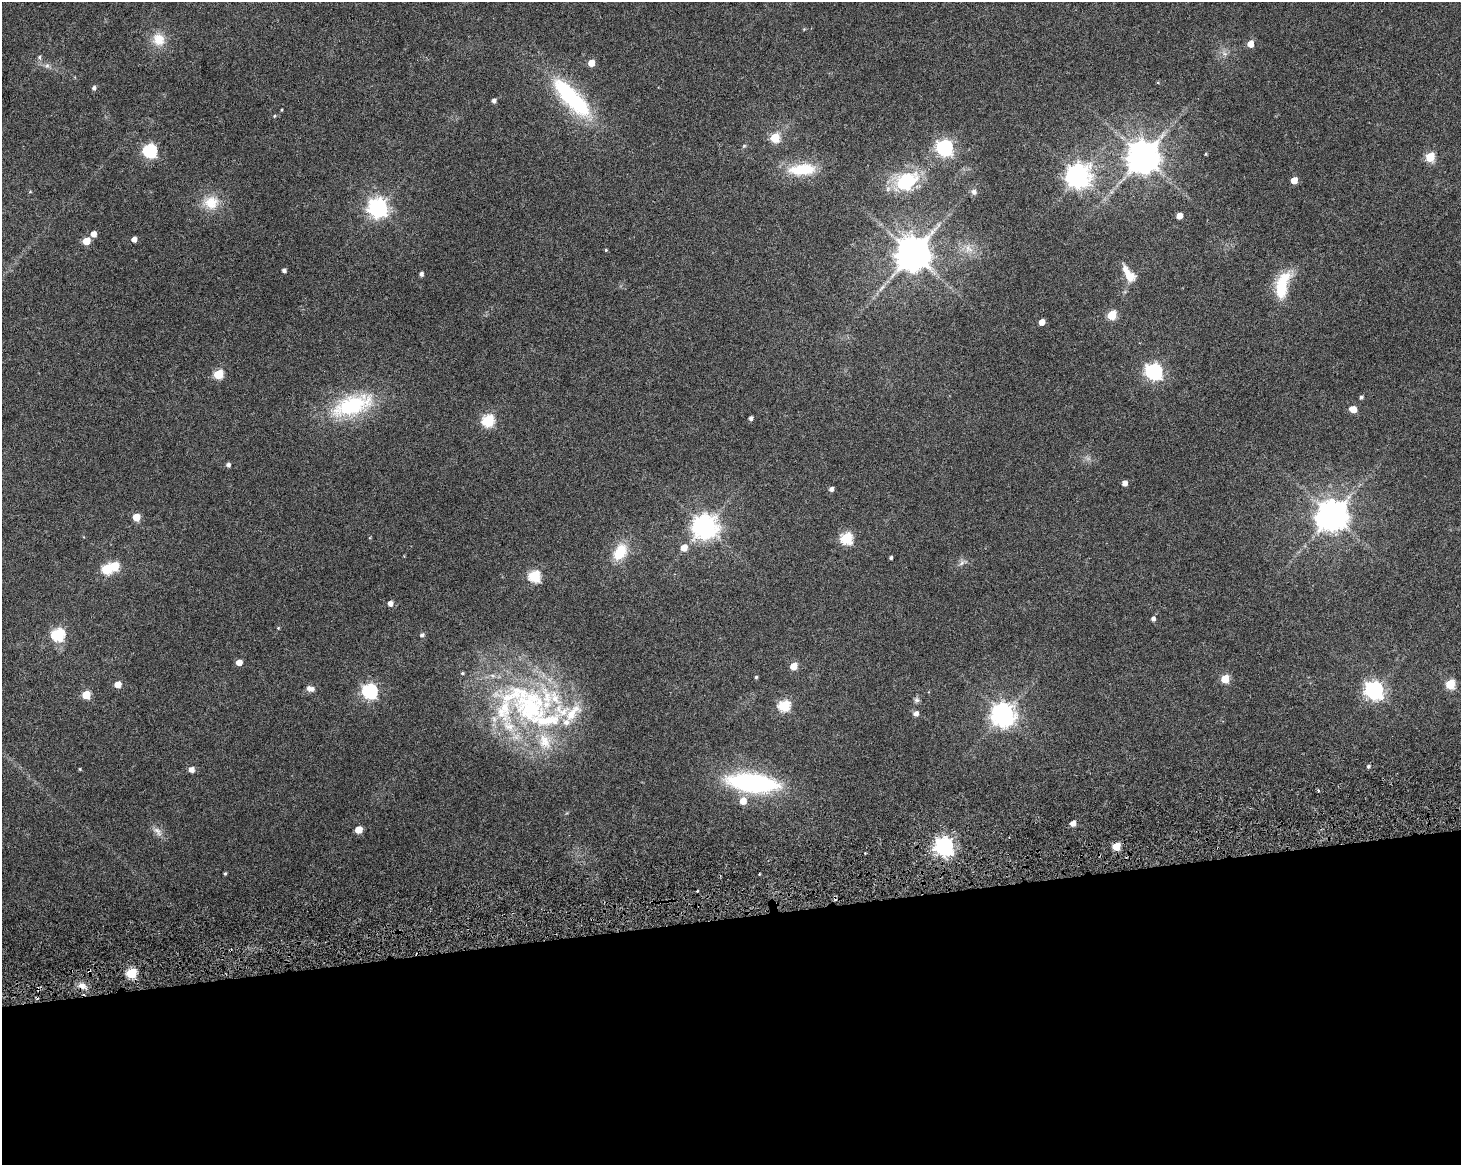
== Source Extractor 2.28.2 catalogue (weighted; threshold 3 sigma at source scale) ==
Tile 11 of 3 x 4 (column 2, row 4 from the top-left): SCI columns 1540-2998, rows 160-1322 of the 4717 x 4901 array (HDU 1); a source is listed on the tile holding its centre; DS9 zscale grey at full resolution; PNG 1463 x 1167 px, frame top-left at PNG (2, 2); no overlay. Shown black and unused: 21% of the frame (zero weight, under 3 of 6 exposures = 11% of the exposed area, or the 3 px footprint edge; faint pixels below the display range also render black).
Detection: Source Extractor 2.28.2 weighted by HDU 2 'WHT'; one run over the whole footprint, this tile lists its part. Background 0.0622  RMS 0.0032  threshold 0.0131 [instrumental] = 3 sigma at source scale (4.09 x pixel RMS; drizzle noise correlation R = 1.36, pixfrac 0.8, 0.0396/0.0396 arcsec/px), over >= 5 px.
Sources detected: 109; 1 too faint to see at this stretch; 2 inside a brighter object's white glare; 4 cosmic-ray / hot-pixel residue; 1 long thin detection or spike segment (spike, bleed or trail) — not listed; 7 inside a brighter listed object's ellipse — not listed separately; the other 94 listed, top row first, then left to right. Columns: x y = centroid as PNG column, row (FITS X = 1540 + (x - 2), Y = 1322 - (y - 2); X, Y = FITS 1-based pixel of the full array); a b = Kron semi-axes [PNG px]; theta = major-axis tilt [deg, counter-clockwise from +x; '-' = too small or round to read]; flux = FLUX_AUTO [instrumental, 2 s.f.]
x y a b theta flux
804 29 4 4 - 0.26
159 39 17 16 - 5.4
1250 44 5 5 - 4.3
1225 54 7 4 -18 0.69
39 57 6 5 - 0.64
591 63 5 5 - 4.5
47 66 8 6 68 0.83
94 88 5 5 - 0.81
573 99 56 17 -46 33
494 101 5 4 - 0.97
274 116 5 3 - 0.29
775 138 5 5 - 15
744 146 7 4 45 0.43
945 148 7 7 - 87
150 151 6 6 - 47
1206 154 5 3 - 0.24
1143 157 9 9 - 640
1430 157 5 5 - 15
802 169 35 14 4 12
1078 176 8 8 - 250
1294 180 5 4 - 4.3
907 181 29 20 28 17
30 192 5 3 - 0.23
974 192 8 7 - 1.1
211 202 22 18 8 6.7
378 208 7 7 - 150
1179 216 5 4 - 3.8
94 234 5 5 - 2.6
134 239 4 4 - 1.8
86 241 5 5 - 6.3
968 249 14 10 -53 2.9
606 250 3 3 - 0.34
913 254 10 9 - 750
284 271 4 4 - 1
421 274 4 4 - 1
1129 274 21 8 -57 5
1282 286 32 13 75 13
1112 315 5 5 - 14
1042 322 5 4 - 3.1
1154 372 7 7 - 89
219 374 5 5 - 15
1361 397 5 4 - 0.64
352 405 48 21 20 27
1353 409 6 5 - 4.5
751 418 4 4 - 0.94
488 421 6 6 - 31
228 465 5 5 - 0.94
1125 483 4 4 - 1.9
831 489 5 4 - 1.2
1332 515 9 8 - 500
136 517 5 5 - 7.5
705 527 8 8 - 280
846 538 6 6 - 29
684 548 6 5 - 3.8
620 552 22 14 61 8
891 558 3 3 - 0.55
962 563 9 6 51 1
106 569 6 5 - 17
534 576 6 6 - 29
390 604 5 5 - 1.7
1153 619 5 4 - 1.1
58 634 6 6 - 39
422 635 6 5 - 0.73
239 662 5 4 - 3
794 666 5 5 - 5.6
756 677 4 4 - 0.4
1225 679 5 5 - 11
118 684 5 5 - 4.1
1450 684 6 5 - 16
310 689 11 8 -13 1.4
1374 690 7 7 - 120
369 691 7 6 - 69
86 695 5 5 - 9.8
917 700 8 6 -1 0.78
530 706 79 68 -40 79
784 706 6 6 - 28
916 714 6 5 - 1.4
1003 715 8 8 - 260
1368 766 4 4 - 0.58
80 769 4 3 - 0.3
191 770 5 5 - 2
752 783 43 15 -7 55
743 801 7 6 - 3.8
1073 823 5 4 - 2.4
359 830 5 5 - 6
158 831 16 8 -50 1.9
944 846 7 7 - 140
1116 846 5 5 - 9.1
865 853 2 2 - 0.24
225 874 4 3 - 0.4
759 874 3 2 - 0.24
697 891 3 2 - 0.3
131 973 6 5 - 20
82 986 12 8 -21 2.2
Overlapping masked pixels (flux is a lower limit): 1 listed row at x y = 82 986